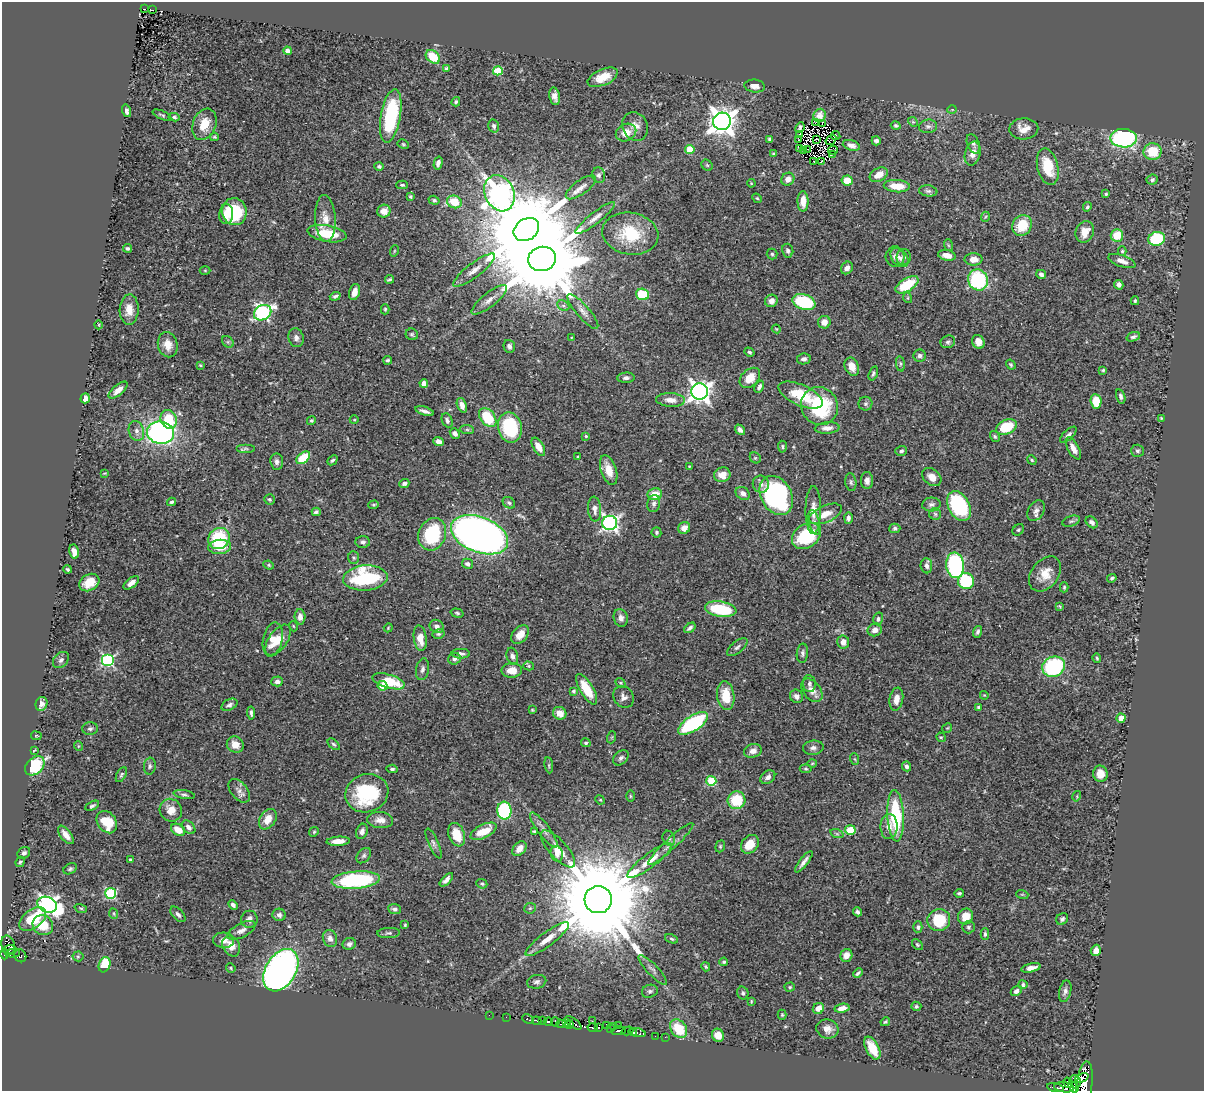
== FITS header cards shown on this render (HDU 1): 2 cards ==
NAXIS1  =                 1202
NAXIS2  =                 1089

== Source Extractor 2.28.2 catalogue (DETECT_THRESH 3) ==
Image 1202 x 1089 px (HDU 1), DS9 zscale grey, 1 PNG px = 1 image px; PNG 1206 x 1093 px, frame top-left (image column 1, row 1089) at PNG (2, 2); each listed source drawn as its Kron ellipse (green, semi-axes under 4 px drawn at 4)
Background 0.758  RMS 0.024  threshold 0.0715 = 3 sigma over >= 5 px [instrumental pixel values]
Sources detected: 463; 5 with non-positive FLUX_AUTO (blend fragments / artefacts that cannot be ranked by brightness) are neither listed nor drawn; the other 458 listed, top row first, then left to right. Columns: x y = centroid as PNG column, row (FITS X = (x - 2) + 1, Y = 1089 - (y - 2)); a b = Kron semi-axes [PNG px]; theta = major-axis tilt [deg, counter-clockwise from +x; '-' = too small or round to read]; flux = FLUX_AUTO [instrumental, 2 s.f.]
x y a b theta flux
145 9 2 2 - 5
152 10 3 2 - 10
288 51 4 4 - 7.3
433 57 8 6 -41 41
447 68 4 3 - 4.8
498 71 5 4 - 55
603 77 16 8 23 25
755 86 10 6 -8 9.5
555 96 9 5 -80 8
456 102 4 4 - 2.4
952 110 5 3 - 1.2
127 111 6 4 -73 4.9
162 115 10 4 -24 2.6
820 115 7 6 - 8
391 116 27 10 80 120
174 117 5 4 - 2.6
722 121 9 8 - 1900
913 122 5 4 - 2
815 123 4 2 - 2.5
822 123 2 2 - 260
204 124 16 11 68 28
494 126 7 5 -77 4.5
635 126 15 12 -63 16
896 126 5 4 - 3.9
928 126 9 7 7 5.2
800 127 5 3 - 3.7
1024 129 14 10 3 18
626 133 10 8 26 18
799 134 4 3 - 3.8
836 135 4 3 - 1.3
214 137 4 3 - 1.8
1124 138 13 9 -2 260
770 139 4 4 - 3.8
816 139 3 3 - 0.16
798 140 4 2 - 1.7
831 140 6 3 35 2.6
876 141 5 4 - 4.4
403 144 6 4 -28 2
973 144 10 6 -67 5.4
851 145 9 5 -17 7
799 149 3 3 - 5.1
807 149 3 2 - 1.5
690 150 4 4 - 44
833 150 5 2 - 0.11
804 151 4 3 - 0.29
1153 152 9 8 - 43
973 153 12 7 75 16
774 154 4 3 - 2.1
832 154 3 2 - 1.4
814 161 2 2 - 1.1
822 161 2 2 - 0.37
438 163 6 4 75 6.7
707 165 6 5 - 2.2
379 166 4 4 - 3.3
1048 167 18 10 -76 51
599 175 8 6 -75 5
879 175 9 6 28 17
788 179 7 6 - 9.8
1152 180 6 5 - 3.5
847 181 5 5 - 24
751 183 4 3 - 1.1
402 185 6 3 0 2.6
897 186 13 6 -3 31
581 187 18 7 36 11
928 191 9 5 -7 4.4
499 193 19 14 -65 1100
1106 194 4 4 - 2.2
410 196 4 3 - 2.2
757 198 5 4 - 2.1
434 200 5 4 - 2.6
803 201 10 5 -89 16
454 202 7 6 - 39
1087 207 5 4 - 2.7
384 211 6 6 - 15
234 212 13 12 - 83
226 214 10 7 86 18
985 217 5 3 - 1.5
325 218 23 10 -86 21
595 218 24 5 38 12
1022 225 11 9 53 45
526 229 13 10 34 31000
1085 232 11 9 67 20
327 234 20 8 -10 54
630 234 28 21 -10 65
1117 235 6 6 - 34
1157 239 8 7 - 100
948 245 6 4 -71 1.8
128 248 4 3 - 3.3
394 251 6 3 71 1.6
788 251 7 5 -76 4.3
1122 251 5 4 - 2.3
772 254 5 5 - 2.5
947 255 9 5 -11 13
895 257 10 9 - 7.2
899 257 10 7 -49 7.1
904 257 8 7 - 4.7
542 259 14 12 17 29000
973 259 9 6 -1 13
1122 261 14 5 -20 10
847 268 7 5 51 7.4
205 270 5 3 - 1.4
474 270 26 7 37 16
1041 274 5 4 - 4.7
389 279 4 3 - 2.6
978 280 11 10 - 140
907 285 13 6 31 58
1119 285 5 4 - 5.5
354 292 8 5 74 13
643 294 6 5 - 73
335 296 5 3 - 3
908 298 5 3 - 1.6
489 300 22 7 38 13
771 301 6 6 - 9.6
1135 301 4 3 - 2.1
804 302 12 7 -20 110
563 306 6 5 - 3.4
385 309 5 4 - 2.1
129 310 15 9 87 18
583 311 22 6 -49 11
263 313 9 7 32 330
824 322 6 6 - 14
99 325 4 3 - 1.4
776 329 4 3 - 1.3
412 334 6 5 - 2.7
1133 337 7 4 20 4.4
296 338 9 7 -74 6.3
571 338 4 2 - 1.2
228 342 6 5 - 2.8
948 342 7 6 - 4.1
978 342 7 6 - 10
168 345 13 9 -77 19
509 346 6 5 - 5.1
749 352 5 4 - 2.6
920 356 6 6 - 4.6
804 359 7 5 10 5.5
388 360 4 4 - 3.1
900 364 8 4 -82 2.8
200 365 4 3 - 1.6
1011 365 5 4 - 2.4
852 367 9 7 -67 17
1103 370 4 3 - 2.1
873 373 7 4 72 3.3
626 378 8 5 3 5.2
750 378 12 8 44 25
424 383 4 4 - 12
759 387 6 4 60 4.7
118 390 11 5 41 13
700 391 8 8 - 1000
801 395 24 10 -24 52
1121 396 7 4 -74 4.1
85 398 5 4 - 16
671 400 14 7 -4 15
1096 401 7 5 -83 37
865 404 7 7 - 3.7
462 405 7 4 -69 8.8
820 406 19 18 - 130
425 411 9 3 -17 6.1
488 418 11 7 -53 62
1161 418 3 3 - 1.3
169 419 9 8 - 58
354 420 4 3 - 1.2
447 420 7 5 -65 4.7
311 421 4 4 - 2.4
510 427 15 12 -78 110
1006 427 11 7 24 64
827 428 12 5 5 9.6
467 430 7 4 -1 3.3
740 430 6 4 -51 5.2
136 431 10 7 -71 8.6
160 433 13 11 -9 410
455 433 5 4 - 5.5
1068 435 10 5 44 5.3
586 436 4 4 - 1.9
995 437 6 4 -58 2.8
438 441 5 4 - 6.9
538 447 10 5 -59 17
782 447 6 4 -87 2.4
1073 448 12 5 -60 12
245 449 9 4 0 3.8
901 451 6 4 19 3.4
1137 451 6 6 - 3.6
578 457 4 3 - 1.5
303 458 8 5 39 54
755 458 6 5 - 2.1
332 460 5 3 - 2.9
1032 460 5 4 - 1.9
277 462 8 6 -82 5.5
689 466 4 3 - 1.3
609 470 15 7 -72 21
105 473 4 3 - 1.3
722 475 8 7 - 17
932 477 11 7 -39 12
867 480 8 6 -89 7.4
851 482 9 5 -83 3.5
404 483 5 4 - 5.1
761 484 8 8 - 8.3
743 493 7 6 - 7
655 494 7 6 - 26
776 495 21 15 -60 260
269 499 5 5 - 2.8
171 502 4 4 - 3
509 503 7 5 -39 3.2
654 504 8 6 78 5.7
931 504 9 7 4 5.4
374 505 5 4 - 2.2
959 506 16 10 -61 160
595 509 12 6 -85 9.3
813 510 24 7 90 17
1036 511 11 7 60 8.2
316 512 4 3 - 2.9
825 514 17 8 24 19
935 514 6 6 - 3.1
848 518 6 4 88 4.8
1071 521 9 5 20 3.3
814 522 13 5 -76 6.9
1092 522 7 5 -44 4.7
610 523 7 7 - 480
684 528 6 5 - 12
895 528 5 5 - 3.7
1018 530 6 5 - 2.5
656 532 5 5 - 2.8
432 534 16 13 67 100
479 535 30 17 -21 1500
806 536 15 11 35 100
219 538 11 10 - 85
363 542 7 6 - 4.1
220 547 11 7 6 30
74 552 7 4 -79 12
354 557 6 5 - 2.9
468 564 5 5 - 5.5
269 565 5 4 - 2.1
955 565 13 9 -83 240
926 566 7 6 - 5.5
68 569 4 3 - 2.3
1045 574 19 13 52 25
365 578 22 12 5 140
1112 578 5 3 - 2.7
966 581 8 8 - 78
89 583 11 8 30 25
131 583 9 4 38 8.8
1064 587 5 4 - 2
1060 606 3 3 - 1.7
721 609 16 7 -9 88
457 613 6 4 -16 2.6
300 617 7 5 -86 9.1
621 618 9 7 -77 8.1
878 619 6 5 - 3.3
293 626 5 3 - 1.4
437 626 7 6 - 7.1
388 628 4 3 - 1.5
690 628 6 4 37 4.3
875 630 7 6 - 8.8
978 632 6 4 70 3.9
438 634 6 4 13 2.5
520 635 11 7 49 16
420 638 13 6 -83 21
273 639 17 9 77 24
278 640 18 9 54 21
843 642 6 6 - 12
737 647 12 5 40 5
802 653 9 5 84 4.8
461 654 9 5 -1 4.9
512 656 8 5 -75 5.2
1097 658 5 3 - 1.9
454 659 6 6 - 4.7
61 660 9 6 45 5.3
108 660 6 6 - 220
529 666 5 4 - 2.2
1054 667 11 10 - 170
423 669 11 6 81 6.4
512 670 10 7 2 18
277 681 6 5 - 5.7
389 681 16 6 -16 61
621 683 5 4 - 1.9
809 683 8 6 -82 4.6
382 686 5 4 - 22
587 689 17 6 -59 45
812 690 13 8 -52 15
573 691 4 4 - 3.1
984 695 4 3 - 1.4
726 696 14 8 -82 36
796 696 7 6 - 6.4
624 697 11 9 -55 8.3
896 699 11 6 81 14
41 704 7 5 68 9.2
229 705 8 5 27 5.3
979 707 4 3 - 3
532 710 4 3 - 1.7
251 713 6 4 -85 3.9
560 713 7 6 - 16
1121 718 4 4 - 20
693 723 17 7 33 150
947 728 5 3 - 1.4
90 729 8 6 1 4
36 736 5 2 - 1.3
612 737 6 4 71 1.8
941 737 5 4 - 1.9
586 743 5 4 - 3
334 744 7 4 -43 2.9
235 745 9 8 - 17
78 746 5 3 - 1.4
813 748 10 7 6 6.5
34 750 4 2 - 1.1
753 751 9 6 18 10
621 758 9 6 43 5
855 759 6 3 -70 1.8
812 763 5 3 - 1.4
549 765 8 4 -82 2.4
35 766 11 8 45 91
150 766 8 6 83 4.1
906 766 5 4 - 4.7
392 769 6 4 -5 3.2
806 769 6 4 -7 1.9
1100 774 8 7 - 17
121 775 8 4 61 3.3
768 777 8 6 37 7
711 781 5 5 - 83
239 791 13 8 -51 9.1
367 793 22 19 19 130
184 795 11 4 -9 3.9
630 796 6 4 -89 1.9
1077 796 5 3 - 1.4
600 800 5 4 - 1.8
737 800 9 9 - 61
92 806 7 4 27 3.9
171 810 12 10 -50 17
504 811 9 7 -84 160
896 816 26 8 -87 120
268 819 11 7 57 19
380 820 13 8 -5 13
107 822 12 9 -54 50
889 826 12 8 89 13
189 827 8 5 -46 7.4
178 830 7 5 -33 19
544 830 21 6 -54 10
850 830 5 5 - 64
362 831 8 5 69 5.3
483 831 14 6 26 36
534 831 3 2 - 1.6
314 832 5 4 - 2.1
837 834 7 4 -19 3.2
66 835 11 5 -52 12
457 835 12 8 -69 32
669 838 8 6 -68 3.3
338 841 12 4 3 15
434 843 16 5 -66 5.8
671 844 30 5 43 13
750 844 10 8 50 27
720 846 6 4 70 2.4
519 849 8 6 49 15
558 849 23 9 -48 24
24 853 7 5 38 4.5
557 854 8 6 -73 6.7
364 856 8 6 51 4.1
131 860 4 3 - 4
650 860 27 7 37 23
20 862 5 4 - 2.6
804 862 13 4 52 7.4
70 869 7 5 27 3.2
356 880 24 8 5 180
446 880 8 4 46 6.4
482 884 6 4 -24 2.7
111 893 5 5 - 160
959 893 5 3 - 2.7
1022 894 6 4 -18 2
598 900 13 13 - 49000
47 905 10 7 -23 730
233 905 5 4 - 4.1
81 908 6 4 -18 2.1
530 908 6 5 - 2.6
394 909 6 5 - 4.2
857 912 4 3 - 3.7
114 914 5 3 - 1.6
178 914 9 5 -46 5.3
279 915 6 6 - 4.9
965 916 8 7 - 23
33 919 15 9 37 56
249 919 8 8 - 8.7
1062 919 6 5 - 3.6
939 920 11 11 - 68
43 925 10 9 - 35
405 925 3 3 - 1.6
918 927 6 4 -90 3.3
968 927 6 6 - 3.1
241 930 15 7 27 8.9
389 933 11 5 3 4
985 934 5 4 - 3
330 938 8 7 - 7.4
547 939 26 7 37 23
672 939 7 4 -21 2.5
223 940 10 7 -5 10
349 944 7 6 - 5.3
8 945 10 6 -71 130
917 945 6 4 -49 2.2
231 946 11 8 -62 16
9 950 6 4 22 140
1096 950 6 5 - 9.8
12 953 7 3 5 92
5 954 5 3 - 110
846 955 6 6 - 12
20 956 6 5 - 70
78 956 5 5 - 2.2
724 962 4 4 - 2.5
105 965 8 5 70 57
706 967 5 4 - 2.2
231 968 5 4 - 1.9
1031 968 10 4 12 9.6
281 970 23 15 59 800
653 970 20 5 -46 7.5
858 973 5 3 - 3.7
537 982 9 6 12 5.5
1023 985 4 4 - 3.4
790 987 5 4 - 2.1
650 991 8 6 18 4.5
1016 991 6 4 33 5.3
1065 991 11 6 76 5.5
743 993 6 5 - 3.6
751 1001 4 3 - 1.8
916 1006 5 4 - 2.6
818 1008 6 5 - 15
842 1008 7 4 10 12
489 1015 2 2 - 3.8
782 1015 5 4 - 2
506 1017 2 2 - 2.2
528 1019 6 3 -28 52
537 1021 5 3 - 100
543 1021 4 3 - 50
592 1021 2 2 - 4.4
548 1022 4 3 - 140
555 1022 5 3 - 43
567 1022 3 2 - 24
885 1022 5 4 - 2
573 1023 9 3 -37 51
561 1024 5 3 - 65
569 1025 4 3 - 28
606 1025 4 3 - 55
614 1026 2 2 - 18
619 1026 2 2 - 14
593 1028 5 3 - 61
598 1028 4 3 - 90
611 1028 3 2 - 6.2
679 1029 10 7 -53 47
827 1029 11 9 -17 11
618 1031 7 3 7 110
627 1031 6 3 16 87
634 1032 3 3 - 27
637 1033 9 3 -12 43
718 1035 7 6 - 13
655 1036 2 2 - 1.8
665 1037 3 2 - 1.7
872 1048 12 6 -63 34
1082 1078 7 4 21 200
1075 1082 7 5 -81 240
1068 1083 5 3 - 91
1084 1085 24 8 84 870
1064 1087 10 5 -7 340
1073 1087 6 4 -54 290
1055 1088 9 3 -13 40
At the frame edge (FLAGS 8, measured only in part): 3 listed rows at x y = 1084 1085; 1064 1087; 1073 1087
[5 non-positive-flux detections neither listed nor drawn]